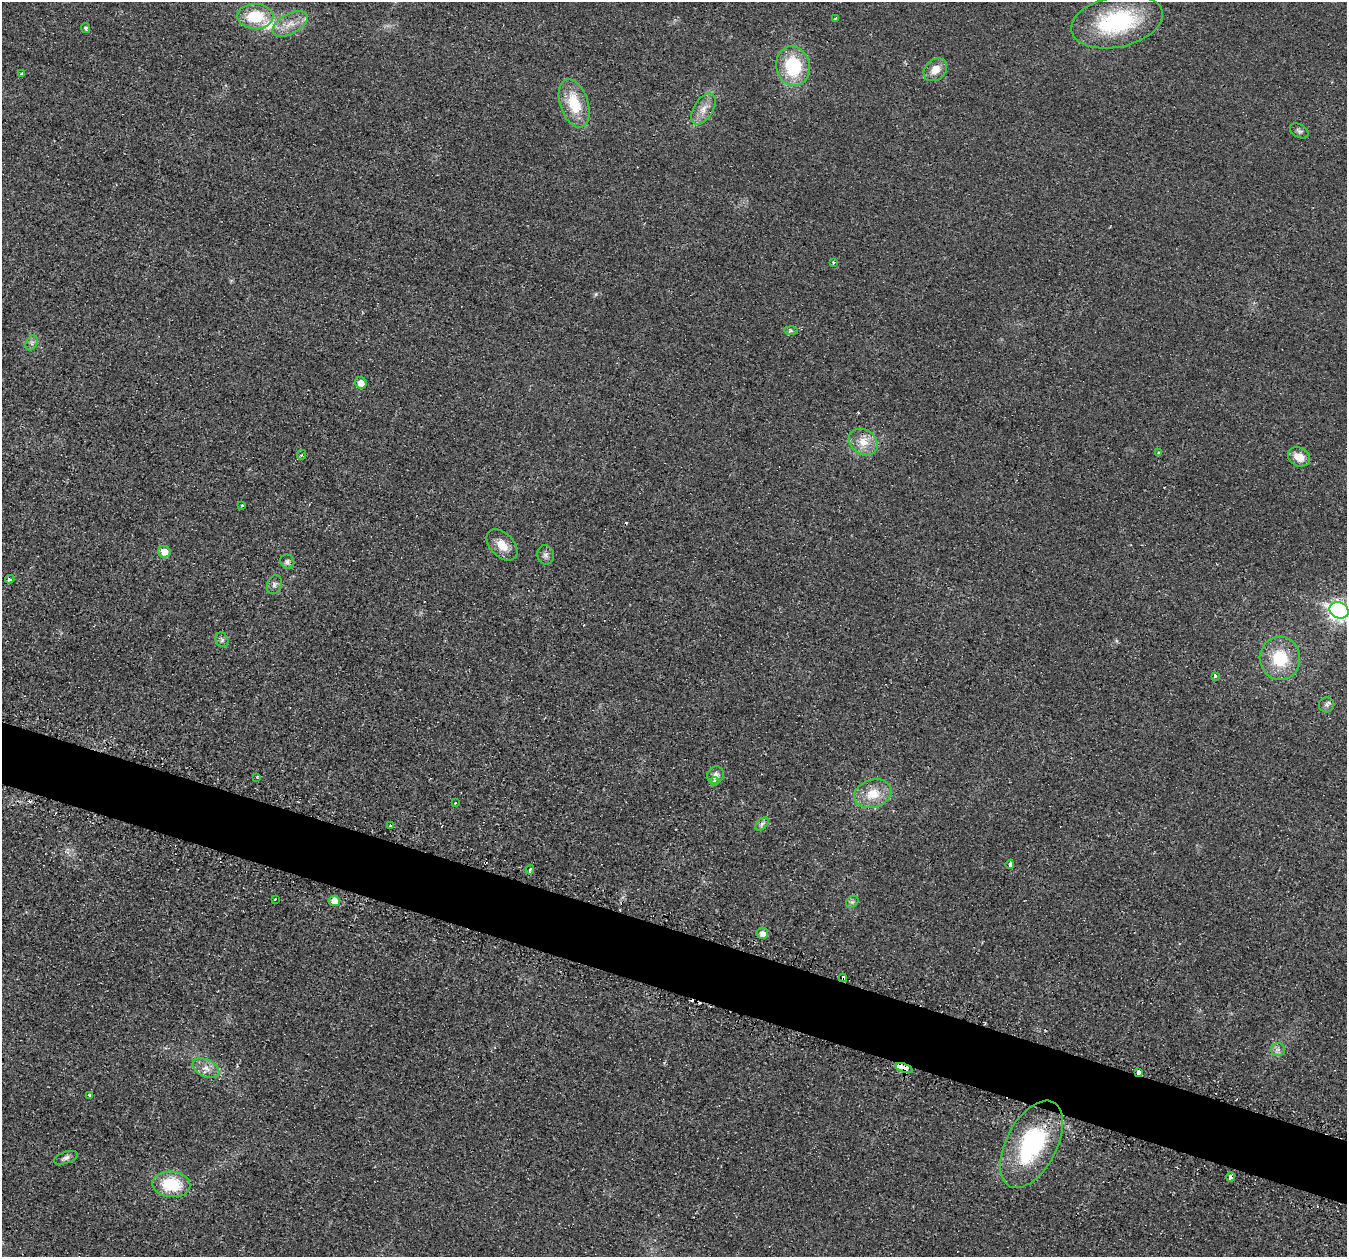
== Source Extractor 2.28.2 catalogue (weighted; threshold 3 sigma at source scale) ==
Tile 6 of 4 x 4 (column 2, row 2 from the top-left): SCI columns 1372-2716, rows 2665-3919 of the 5436 x 5458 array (HDU 1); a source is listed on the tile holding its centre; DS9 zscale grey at full resolution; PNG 1349 x 1259 px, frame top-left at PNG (2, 2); each listed source drawn as its Kron ellipse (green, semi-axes under 4 px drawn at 4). Shown black and unused: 5% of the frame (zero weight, under 2 of 3 exposures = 3% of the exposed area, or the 3 px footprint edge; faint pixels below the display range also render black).
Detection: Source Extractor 2.28.2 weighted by HDU 2 'WHT'; one run over the whole footprint, this tile lists its part. Background 0.021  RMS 0.0087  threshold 0.0391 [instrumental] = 3 sigma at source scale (4.5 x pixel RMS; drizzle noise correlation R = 1.50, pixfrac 1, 0.05/0.05 arcsec/px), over >= 5 px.
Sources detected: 61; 6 cosmic-ray / hot-pixel residue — neither listed nor drawn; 1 inside a brighter listed object's ellipse — not listed separately; the other 54 listed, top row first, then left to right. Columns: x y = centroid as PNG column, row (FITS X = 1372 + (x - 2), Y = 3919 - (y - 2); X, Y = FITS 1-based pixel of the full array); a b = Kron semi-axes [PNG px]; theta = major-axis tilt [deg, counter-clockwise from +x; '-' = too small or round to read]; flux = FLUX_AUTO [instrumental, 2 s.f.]
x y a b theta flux
255 16 18 12 -1 31
835 18 4 2 - 0.69
1117 22 47 25 12 90
290 24 19 10 28 11
86 28 5 4 - 2
793 66 20 16 -80 48
935 70 13 10 42 10
21 74 4 3 - 1
574 103 25 14 -71 29
703 109 17 9 58 9
1299 131 10 6 -29 2.5
833 263 3 3 - 1.3
791 331 7 4 -2 1.6
32 343 8 5 61 2.4
361 383 6 5 - 7.7
863 442 15 12 -36 12
1159 452 4 4 - 1.4
301 455 5 3 - 0.79
1299 457 12 9 -29 10
242 505 3 2 - 0.97
502 545 18 12 -46 12
164 552 6 5 - 10
546 555 9 8 - 3.4
287 562 7 6 - 2.7
10 579 4 3 - 1.9
274 585 9 7 68 2.9
1339 610 10 8 -23 350
222 640 7 6 - 2.2
1280 658 21 20 - 35
1215 676 3 3 - 3.3
1327 705 8 7 - 2.5
715 775 9 8 - 4.4
257 777 3 2 - 0.88
714 781 4 3 - 6.9
873 794 19 14 17 18
455 803 3 2 - 0.73
762 824 8 4 45 2
390 826 3 3 - 1.7
1010 864 4 3 - 5.9
530 870 5 3 - 5.3
275 899 3 2 - 0.85
334 901 5 5 - 8.1
852 902 7 5 42 2.1
762 933 6 5 - 5.4
843 978 4 4 - 12
1278 1050 7 6 - 2.7
206 1068 14 8 -27 7.1
904 1068 9 3 -19 26
1138 1072 3 3 - 9.7
89 1095 3 3 - 8
1032 1144 47 25 62 99
66 1158 12 6 19 3.1
1231 1177 4 3 - 11
171 1184 19 13 -3 37
Overlapping masked pixels (flux is a lower limit): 4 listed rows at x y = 843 978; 904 1068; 1138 1072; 1231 1177
Isophote crosses this tile's border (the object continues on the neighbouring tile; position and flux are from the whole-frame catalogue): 1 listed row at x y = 1339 610